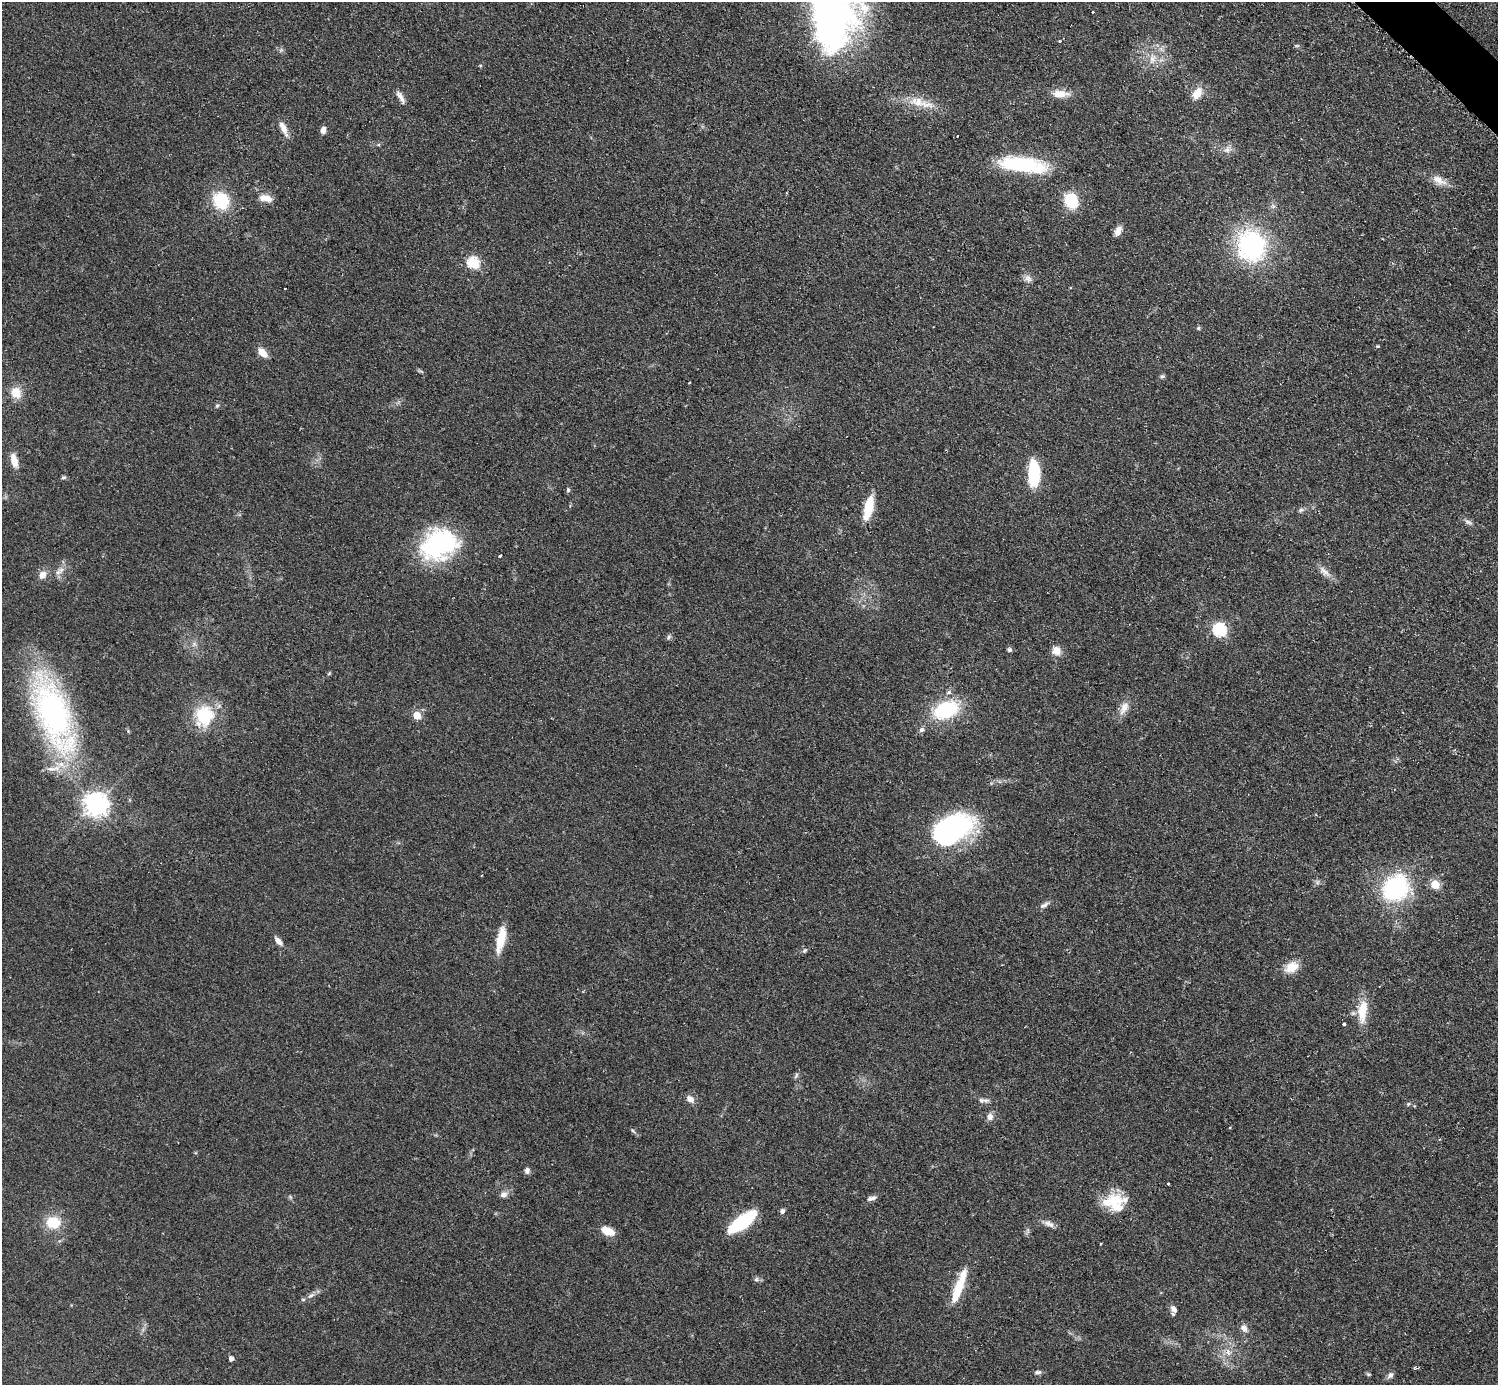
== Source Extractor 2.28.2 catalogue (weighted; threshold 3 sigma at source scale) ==
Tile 10 of 4 x 4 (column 2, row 3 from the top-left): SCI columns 1504-2999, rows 1690-3072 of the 5993 x 5993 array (HDU 1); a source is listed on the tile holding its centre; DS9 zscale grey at full resolution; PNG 1500 x 1387 px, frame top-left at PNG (2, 2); no overlay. Shown black and unused: <1% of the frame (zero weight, under 2 of 3 exposures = <1% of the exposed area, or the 3 px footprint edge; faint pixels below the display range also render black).
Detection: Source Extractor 2.28.2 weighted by HDU 2 'WHT'; one run over the whole footprint, this tile lists its part. Background 0.0508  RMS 0.0077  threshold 0.0346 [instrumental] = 3 sigma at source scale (4.5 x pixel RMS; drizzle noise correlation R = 1.50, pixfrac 1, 0.05/0.05 arcsec/px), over >= 5 px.
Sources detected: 101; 1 inside a brighter object's white glare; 2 cosmic-ray / hot-pixel residue — not listed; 6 inside a brighter listed object's ellipse — not listed separately; the other 92 listed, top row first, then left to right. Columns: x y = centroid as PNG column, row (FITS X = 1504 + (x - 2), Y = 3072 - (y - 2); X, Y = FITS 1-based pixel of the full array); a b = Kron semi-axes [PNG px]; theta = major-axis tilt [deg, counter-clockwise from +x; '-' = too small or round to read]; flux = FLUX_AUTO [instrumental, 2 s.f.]
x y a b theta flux
1093 12 3 3 - 1.5
834 13 78 47 89 320
1060 41 3 3 - 1.4
1297 46 6 4 -18 1
1152 59 13 9 80 6.5
1197 93 16 10 56 9.3
1060 94 22 10 -1 9.8
401 97 19 6 -59 4.6
917 102 19 13 -19 12
284 129 20 7 -68 6.6
323 130 7 5 83 4.1
957 136 3 2 - 1.1
1227 150 8 8 - 3.5
1022 165 55 16 -7 59
1439 180 21 10 -29 8
265 198 17 8 -10 7.3
221 201 20 17 -58 29
1071 201 14 11 -64 31
1118 231 12 7 67 5.6
1252 246 23 21 -73 130
473 263 6 6 - 72
1028 278 10 8 -56 3.7
1198 328 5 5 - 1.1
1378 346 5 3 - 0.86
262 352 10 7 -46 8.9
1162 376 7 5 20 1.4
689 382 3 2 - 1
16 393 13 11 -64 11
217 406 5 5 - 1.1
14 460 19 8 -74 7.7
1034 474 26 11 89 38
63 477 7 5 4 1.3
568 490 6 5 - 1.4
869 507 22 9 78 21
1301 510 8 5 13 1.8
1468 522 12 5 -17 2.5
439 544 39 28 21 100
500 556 4 3 - 4.2
61 570 10 8 -1 4
1324 572 20 7 -42 5.6
42 575 11 9 56 5.5
1220 630 6 6 - 100
668 637 8 5 45 1.6
1010 650 7 5 -45 1.7
1056 651 12 11 - 6.6
948 693 6 5 - 1.8
1124 708 20 9 62 7.4
946 710 24 15 22 54
53 713 89 34 -70 220
417 715 5 5 - 19
204 716 25 21 71 37
921 730 7 6 - 2.1
96 804 8 8 - 600
948 830 54 25 23 120
1435 884 5 5 - 26
1396 888 28 23 48 87
1044 905 13 6 31 3
501 939 31 9 79 18
278 941 12 5 -47 4.2
805 950 8 5 48 1.5
1291 967 17 12 31 11
1362 1011 29 11 86 17
1344 1024 3 3 - 8.5
796 1075 9 4 64 1.5
690 1099 10 8 -43 4.6
983 1100 15 6 0 3.2
1408 1104 5 4 - 1.1
990 1117 9 7 82 4.3
1229 1128 3 3 - 0.85
633 1130 7 4 -45 1.4
527 1171 7 6 - 2.5
1168 1184 3 3 - 2.1
503 1195 10 8 27 3.5
871 1198 11 5 17 3.1
1114 1202 27 21 21 25
782 1211 6 5 - 2.1
742 1222 28 10 37 55
53 1223 15 13 -5 19
1049 1224 15 7 -24 4.1
608 1231 13 7 -23 12
1100 1244 3 3 - 2.9
756 1279 7 5 46 1.7
958 1289 38 9 70 24
311 1295 9 4 23 2.3
303 1300 6 4 0 1
1174 1309 12 7 -62 3.5
1244 1328 10 7 -59 4
1228 1352 11 6 -75 4.4
231 1359 5 4 - 3.3
1038 1372 9 6 10 2.1
1368 1374 6 4 -11 1
1390 1375 10 7 49 2.5
Isophote crosses this tile's border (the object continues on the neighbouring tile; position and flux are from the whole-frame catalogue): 1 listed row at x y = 834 13